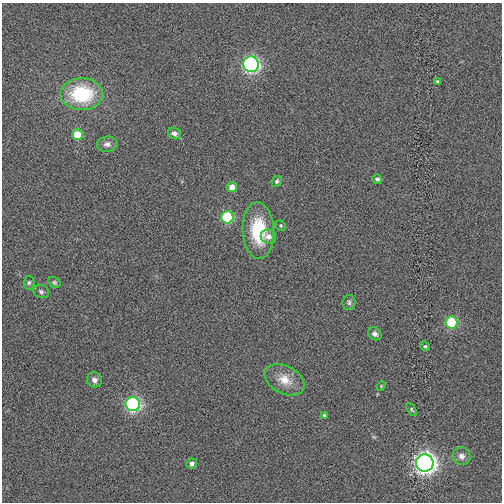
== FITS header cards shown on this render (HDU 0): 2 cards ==
NAXIS1  =                  500
NAXIS2  =                  500

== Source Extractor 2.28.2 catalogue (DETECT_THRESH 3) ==
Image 500 x 500 px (HDU 0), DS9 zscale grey, 1 PNG px = 1 image px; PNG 504 x 504 px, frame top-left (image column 1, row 500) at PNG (2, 3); each listed source drawn as its Kron ellipse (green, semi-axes under 4 px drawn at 4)
Background 1.90e-04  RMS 0.011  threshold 0.0323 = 3 sigma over >= 5 px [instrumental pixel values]
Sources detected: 29; all 29 listed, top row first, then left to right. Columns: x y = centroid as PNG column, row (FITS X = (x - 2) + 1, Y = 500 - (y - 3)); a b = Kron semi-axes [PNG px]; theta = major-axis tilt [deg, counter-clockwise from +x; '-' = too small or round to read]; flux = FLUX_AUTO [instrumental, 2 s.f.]
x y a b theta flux
251 64 8 7 - 150
438 81 4 3 - 1.4
82 94 21 16 0 54
174 134 7 5 -23 2.1
77 135 5 5 - 17
107 144 10 7 5 3.3
377 179 5 4 - 1.9
276 181 5 5 - 1.7
232 187 5 5 - 6.6
227 217 6 6 - 47
281 225 6 4 -46 1
258 231 28 15 -87 36
268 237 8 7 - 3.9
54 282 6 5 - 1.4
29 283 7 5 87 1.4
41 291 8 6 -22 1.9
349 303 7 6 - 1.7
451 322 6 6 - 41
375 334 7 6 - 2.6
425 346 5 4 - 1.1
94 380 8 7 - 3.2
285 380 21 14 -28 13
381 386 5 3 - 0.67
133 404 7 7 - 110
412 409 7 4 -60 1.1
324 415 4 4 - 1.2
462 456 9 8 - 4.1
192 463 5 5 - 2.9
425 463 8 8 - 400